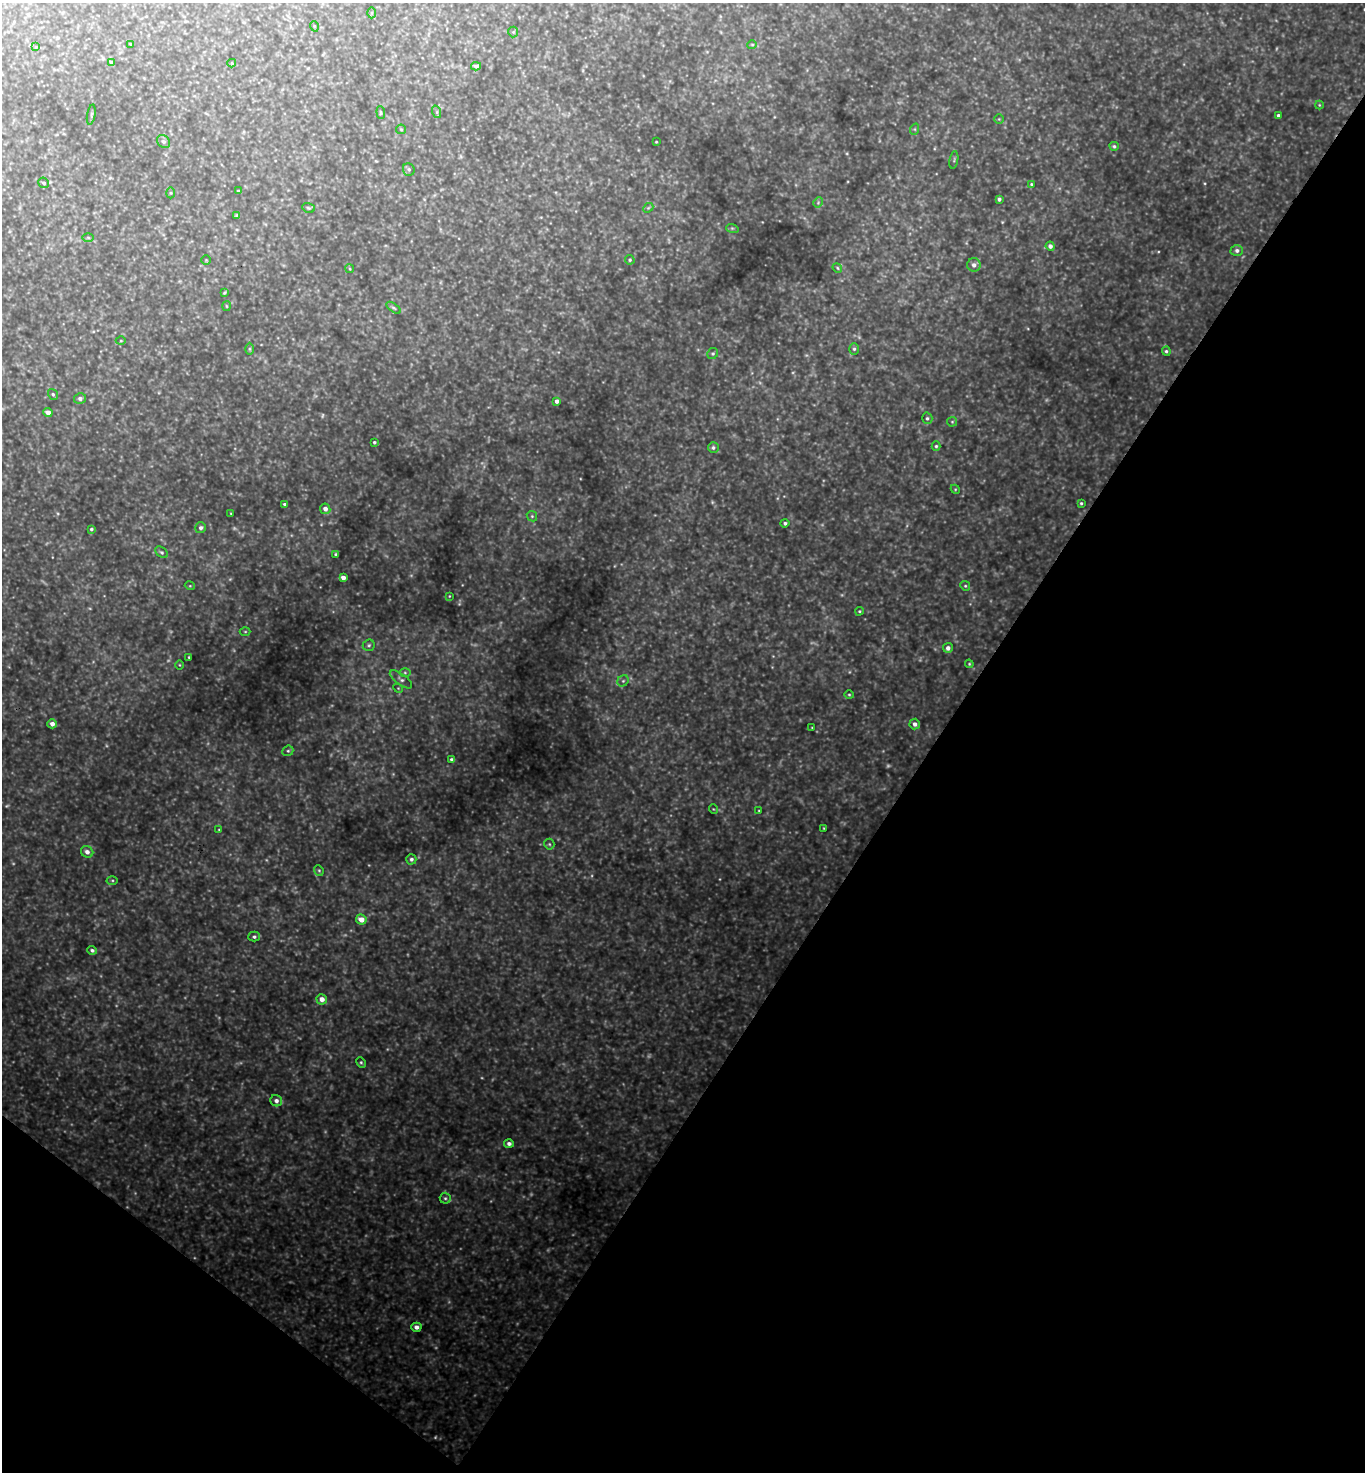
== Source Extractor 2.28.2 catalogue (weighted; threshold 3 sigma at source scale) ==
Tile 15 of 4 x 4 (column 3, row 4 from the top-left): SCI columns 3019-4381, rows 4-1473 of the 5896 x 5890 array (HDU 1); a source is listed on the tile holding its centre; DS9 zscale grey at full resolution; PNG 1367 x 1474 px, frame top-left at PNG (2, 3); each listed source drawn as its Kron ellipse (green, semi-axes under 4 px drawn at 4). Shown black and unused: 36% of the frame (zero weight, under 3 of 4 exposures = <1% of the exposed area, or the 3 px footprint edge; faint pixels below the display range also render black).
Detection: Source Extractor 2.28.2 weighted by HDU 2 'WHT'; one run over the whole footprint, this tile lists its part. Background 1.13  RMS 0.11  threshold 0.476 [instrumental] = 3 sigma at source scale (4.5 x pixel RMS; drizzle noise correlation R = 1.50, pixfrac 1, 0.05/0.05 arcsec/px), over >= 5 px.
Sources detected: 119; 12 too faint to see at this stretch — neither listed nor drawn; the other 107 listed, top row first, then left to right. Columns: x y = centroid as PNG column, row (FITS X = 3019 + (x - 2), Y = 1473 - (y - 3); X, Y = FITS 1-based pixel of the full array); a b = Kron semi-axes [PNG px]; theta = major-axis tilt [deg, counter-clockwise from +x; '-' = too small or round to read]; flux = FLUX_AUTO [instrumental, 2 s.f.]
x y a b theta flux
372 13 5 3 - 14
314 26 5 3 - 8.9
513 32 5 5 - 14
131 44 3 2 - 8.4
752 45 5 4 - 13
36 47 4 4 - 8.9
111 62 4 3 - 25
232 63 4 4 - 10
476 66 5 3 - 28
1319 105 4 4 - 9.5
437 112 6 4 -72 16
381 113 6 4 -85 14
91 115 10 3 80 16
1278 115 3 3 - 22
999 119 4 4 - 12
401 129 5 5 - 13
915 129 6 3 72 11
164 142 7 6 - 29
656 142 3 2 - 8.5
1114 146 4 4 - 20
954 160 9 3 80 13
409 169 6 5 - 22
44 183 5 5 - 25
1031 184 4 3 - 13
238 191 4 3 - 8.5
171 193 5 3 - 11
999 199 4 3 - 23
818 202 5 4 - 14
308 208 6 4 -20 16
648 208 5 4 - 13
237 215 4 3 - 18
732 228 6 4 -18 14
88 237 6 4 -1 15
1050 246 4 4 - 42
1237 250 6 5 - 34
206 260 4 4 - 10
630 260 5 4 - 18
974 265 7 6 - 49
837 268 5 4 - 13
350 269 4 3 - 10
225 292 4 3 - 14
226 306 5 3 - 9.6
393 308 8 4 -35 19
121 341 5 3 - 11
249 349 6 4 -89 14
854 349 5 5 - 22
1166 351 4 4 - 19
713 353 6 5 - 18
53 394 5 4 - 19
80 398 6 5 - 37
557 401 4 4 - 41
48 412 4 4 - 79
927 418 6 5 - 21
952 422 5 5 - 14
374 442 3 3 - 17
936 446 5 4 - 18
713 448 5 5 - 21
955 489 5 3 - 10
1081 503 4 3 - 15
284 504 3 3 - 18
325 509 5 5 - 54
231 513 3 2 - 7.8
532 516 5 4 - 16
785 523 4 4 - 22
201 528 5 5 - 33
91 529 3 3 - 20
162 552 7 5 -40 19
336 555 3 3 - 22
343 578 4 4 - 65
190 586 5 3 - 9.6
965 586 5 4 - 16
449 596 4 3 - 7.6
859 611 4 3 - 12
245 632 5 3 - 11
369 645 6 5 - 19
948 648 5 5 - 47
189 657 3 2 - 10
969 664 4 4 - 11
179 665 4 3 - 8.4
405 673 6 4 -1 18
401 679 13 5 -36 39
623 681 6 5 - 23
398 688 5 4 - 11
849 695 4 4 - 14
52 724 5 4 - 61
915 724 5 5 - 44
812 727 4 3 - 7.1
288 751 6 5 - 17
452 759 4 4 - 22
713 809 5 3 - 8.4
759 810 3 2 - 7.9
824 828 4 3 - 8.5
219 830 4 2 - 7.6
549 844 5 5 - 16
87 852 6 5 - 54
411 859 5 5 - 31
319 870 5 4 - 15
112 880 5 3 - 13
361 919 5 5 - 100
254 937 5 5 - 23
92 950 5 4 - 26
322 999 5 5 - 72
361 1062 6 4 -62 15
276 1101 6 5 - 50
509 1144 5 4 - 37
445 1198 5 5 - 19
416 1327 5 4 - 47